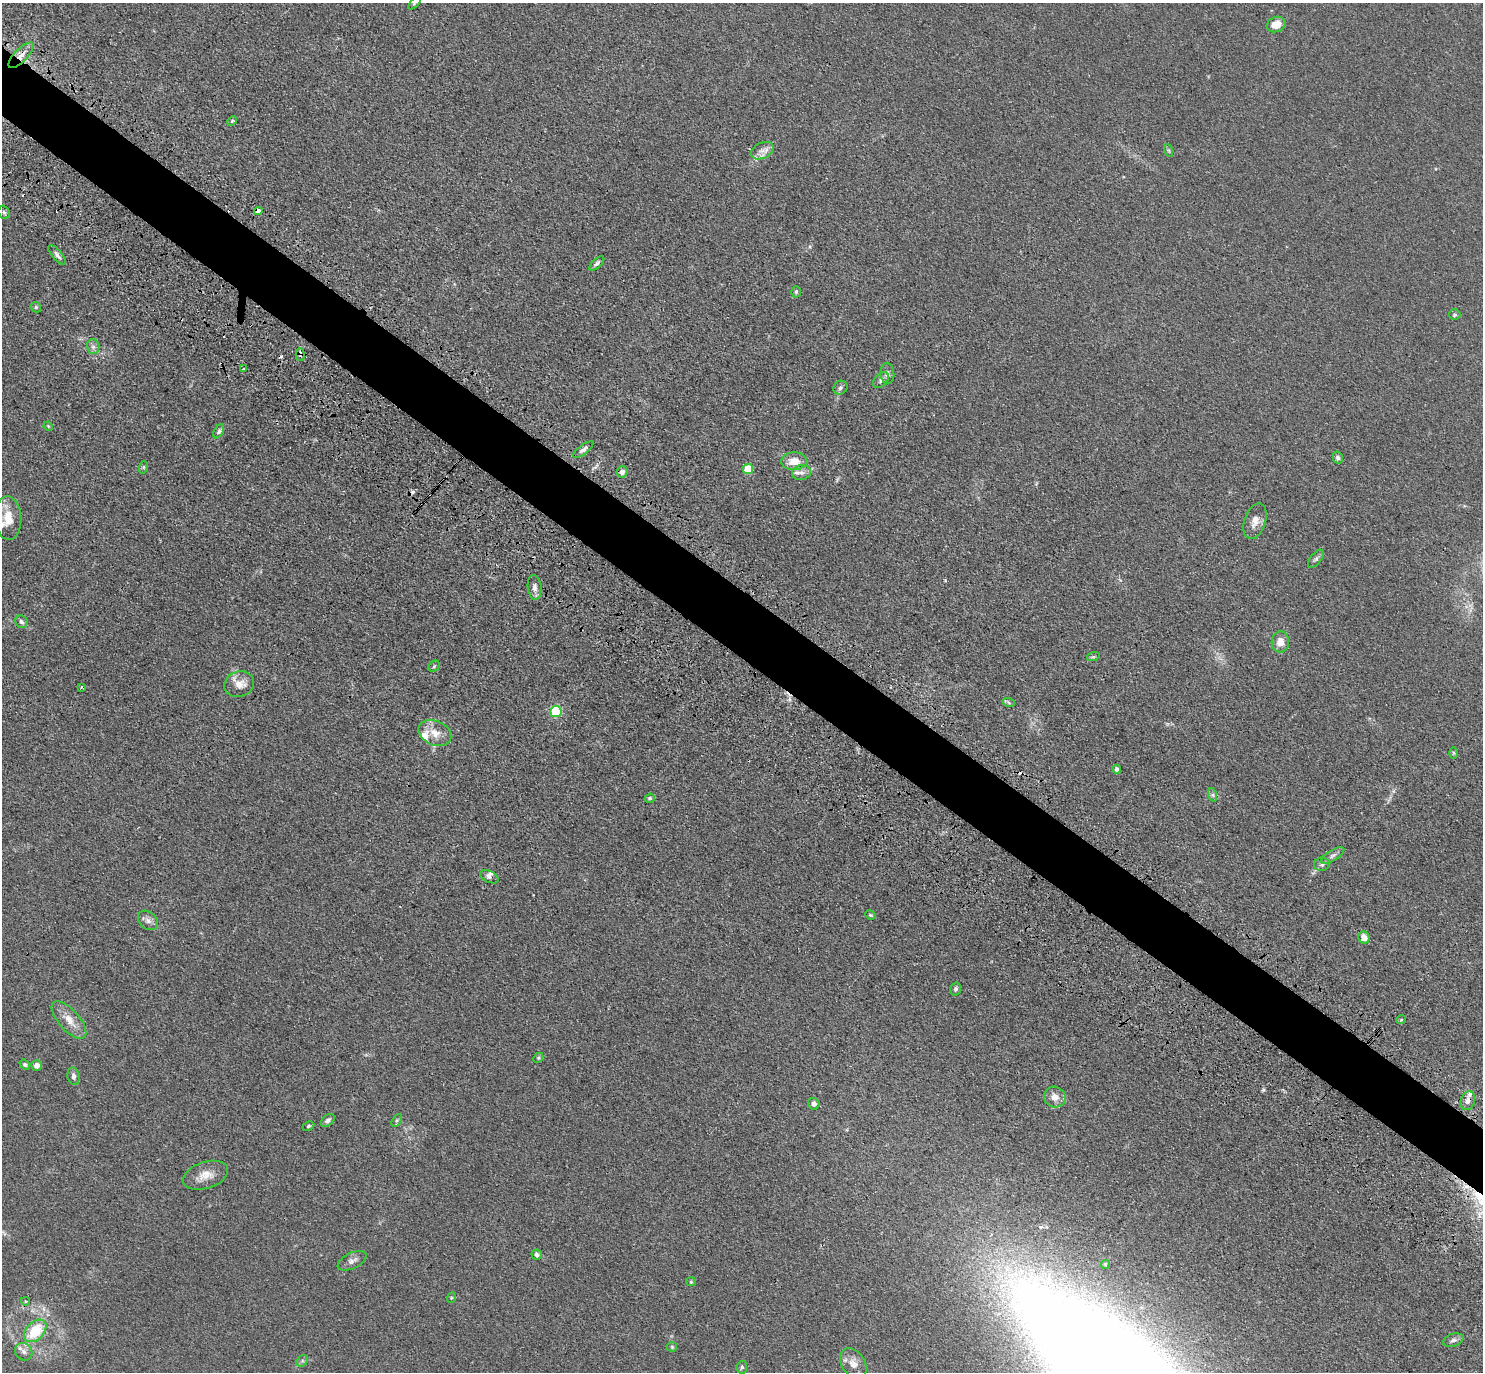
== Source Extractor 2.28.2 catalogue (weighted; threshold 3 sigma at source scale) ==
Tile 11 of 4 x 4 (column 3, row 3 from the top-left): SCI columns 3010-4490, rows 1724-3093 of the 6001 x 6022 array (HDU 1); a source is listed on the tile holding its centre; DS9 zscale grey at full resolution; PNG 1485 x 1374 px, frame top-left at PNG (2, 3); each listed source drawn as its Kron ellipse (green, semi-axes under 4 px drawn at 4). Shown black and unused: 5% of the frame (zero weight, under 3 of 4 exposures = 4% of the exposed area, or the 3 px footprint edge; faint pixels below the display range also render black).
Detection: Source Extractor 2.28.2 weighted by HDU 2 'WHT'; one run over the whole footprint, this tile lists its part. Background 0.0394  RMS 0.0046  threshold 0.0208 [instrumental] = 3 sigma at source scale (4.5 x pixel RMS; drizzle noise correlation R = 1.50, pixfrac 1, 0.05/0.05 arcsec/px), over >= 5 px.
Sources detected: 86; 4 cosmic-ray / hot-pixel residue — neither listed nor drawn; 4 inside a brighter listed object's ellipse — not listed separately; the other 78 listed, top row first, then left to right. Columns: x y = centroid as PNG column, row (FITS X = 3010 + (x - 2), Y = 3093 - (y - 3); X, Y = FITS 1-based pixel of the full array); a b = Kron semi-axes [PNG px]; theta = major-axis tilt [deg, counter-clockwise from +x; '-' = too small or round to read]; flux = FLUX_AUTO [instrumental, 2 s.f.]
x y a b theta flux
415 3 8 4 49 0.74
1276 24 10 7 20 5.3
21 55 17 6 46 3.9
232 121 5 4 - 0.55
1168 150 6 4 -70 0.67
762 151 12 7 26 3
258 211 4 4 - 3.7
4 212 7 5 -67 1
57 255 12 5 -50 1.8
597 263 9 4 44 1.2
796 292 5 4 - 0.71
36 307 5 5 - 0.64
1455 315 6 5 - 0.79
93 347 7 6 - 1.6
300 354 6 4 -89 1.3
244 369 4 3 - 1.5
887 374 10 7 -86 1.6
881 380 9 6 47 1.6
840 388 7 6 - 1.2
48 426 5 4 - 0.44
219 431 8 4 61 1.1
583 450 12 4 37 1.7
1338 458 6 5 - 1.5
794 461 13 9 4 6.5
144 467 6 4 71 0.64
748 469 5 5 - 17
622 472 5 5 - 2.1
801 472 9 7 10 2.1
8 518 22 13 -87 9.4
1255 521 18 10 71 4.2
1316 559 11 5 52 1.3
535 587 12 7 -84 2.2
21 622 7 6 - 1.3
1280 642 10 8 86 4.6
1093 657 6 4 18 0.68
434 666 6 5 - 0.65
239 684 15 12 19 5.1
81 687 4 3 - 0.55
1009 703 6 4 -20 0.77
556 711 5 5 - 39
435 733 17 12 -25 6.2
1454 753 6 4 -89 0.57
1117 769 4 4 - 1.6
1213 795 7 4 -72 0.87
650 798 5 4 - 0.84
1333 855 13 5 31 1.7
1322 864 7 6 - 1.2
489 877 10 5 -27 1.3
870 915 5 3 - 0.57
148 920 11 8 -42 2.3
1364 937 6 5 - 4.1
955 989 6 5 - 1.1
69 1020 23 10 -48 6.3
1401 1020 5 3 - 0.45
538 1058 5 4 - 0.62
25 1064 6 4 -37 0.73
37 1066 5 5 - 2.7
73 1076 9 6 -80 1.5
1055 1097 11 10 - 4.1
1468 1101 9 7 73 2.4
814 1104 6 5 - 2
328 1120 8 5 40 1.5
397 1120 7 4 58 0.78
308 1126 6 4 27 0.63
205 1175 23 13 17 6.4
537 1255 5 5 - 1.4
352 1261 15 8 26 2.5
1105 1264 4 3 - 0.57
691 1282 5 4 - 0.52
451 1298 5 3 - 0.48
25 1301 4 3 - 0.54
35 1331 13 9 46 16
1453 1340 10 6 18 1.6
672 1347 5 5 - 0.57
24 1352 9 8 - 2.3
302 1361 6 5 - 0.86
853 1364 16 11 -57 4.4
742 1367 6 5 - 0.75
Overlapping masked pixels (flux is a lower limit): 4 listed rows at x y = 21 55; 258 211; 300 354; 1468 1101
Isophote crosses this tile's border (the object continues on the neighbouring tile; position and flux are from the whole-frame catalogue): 1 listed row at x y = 415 3